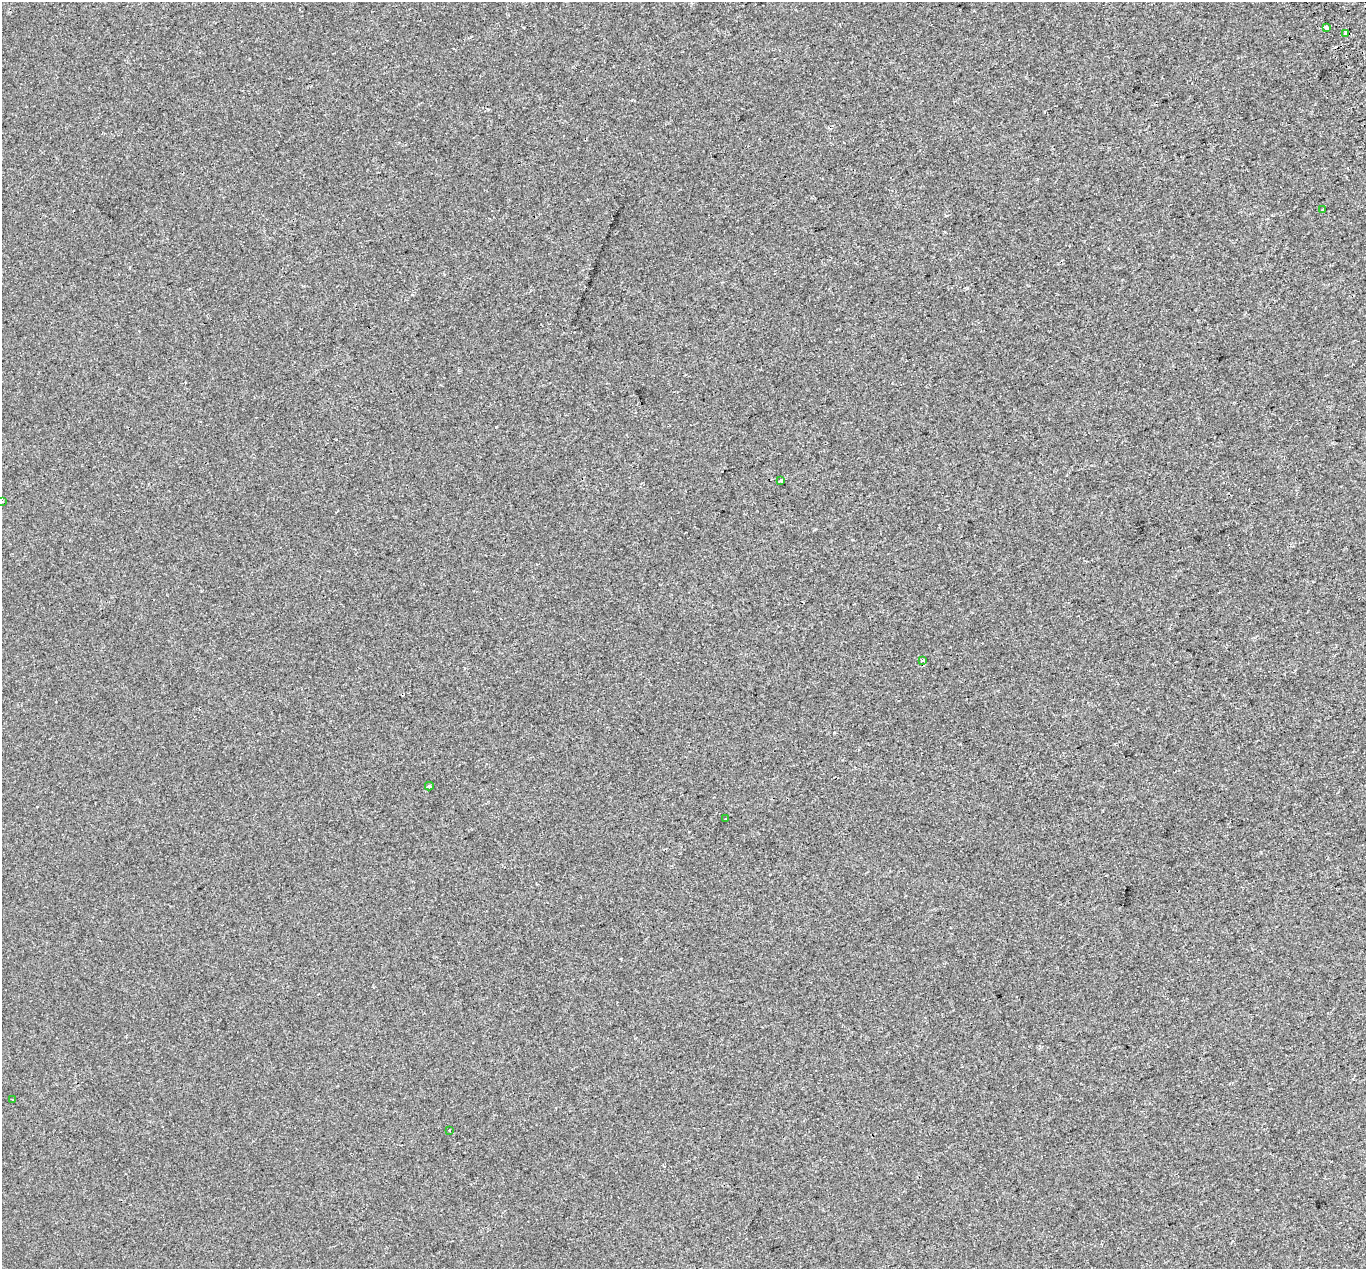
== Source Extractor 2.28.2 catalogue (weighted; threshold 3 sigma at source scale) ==
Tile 10 of 4 x 4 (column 2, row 3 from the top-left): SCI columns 1424-2787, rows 1413-2679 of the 5607 x 5418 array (HDU 1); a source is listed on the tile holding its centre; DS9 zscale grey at full resolution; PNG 1368 x 1271 px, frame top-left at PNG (2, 2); each listed source drawn as its Kron ellipse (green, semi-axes under 4 px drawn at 4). Shown black and unused: <1% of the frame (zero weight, under 2 of 3 exposures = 5% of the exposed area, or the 3 px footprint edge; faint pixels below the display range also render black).
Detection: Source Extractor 2.28.2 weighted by HDU 2 'WHT'; one run over the whole footprint, this tile lists its part. Background 0.00107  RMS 0.0036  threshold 0.0161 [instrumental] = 3 sigma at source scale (4.5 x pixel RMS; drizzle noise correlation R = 1.50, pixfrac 1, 0.0396/0.0396 arcsec/px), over >= 5 px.
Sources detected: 13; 3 cosmic-ray / hot-pixel residue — neither listed nor drawn; the other 10 listed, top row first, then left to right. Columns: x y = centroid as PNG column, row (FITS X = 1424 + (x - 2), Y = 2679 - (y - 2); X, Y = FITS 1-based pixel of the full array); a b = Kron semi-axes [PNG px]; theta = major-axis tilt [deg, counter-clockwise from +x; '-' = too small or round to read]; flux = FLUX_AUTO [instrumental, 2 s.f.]
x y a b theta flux
1327 28 3 3 - 3.6
1346 33 3 3 - 2.8
1323 210 3 3 - 3.1
781 481 3 3 - 0.63
2 501 3 3 - 0.9
923 661 3 3 - 1.2
429 786 4 4 - 0.76
725 819 3 3 - 1.5
12 1100 3 2 - 0.32
450 1131 3 3 - 1
Isophote crosses this tile's border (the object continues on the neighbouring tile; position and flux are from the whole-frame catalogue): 1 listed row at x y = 2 501
Unlisted compact peaks at least as high as the median listed source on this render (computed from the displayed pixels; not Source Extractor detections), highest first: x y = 967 288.